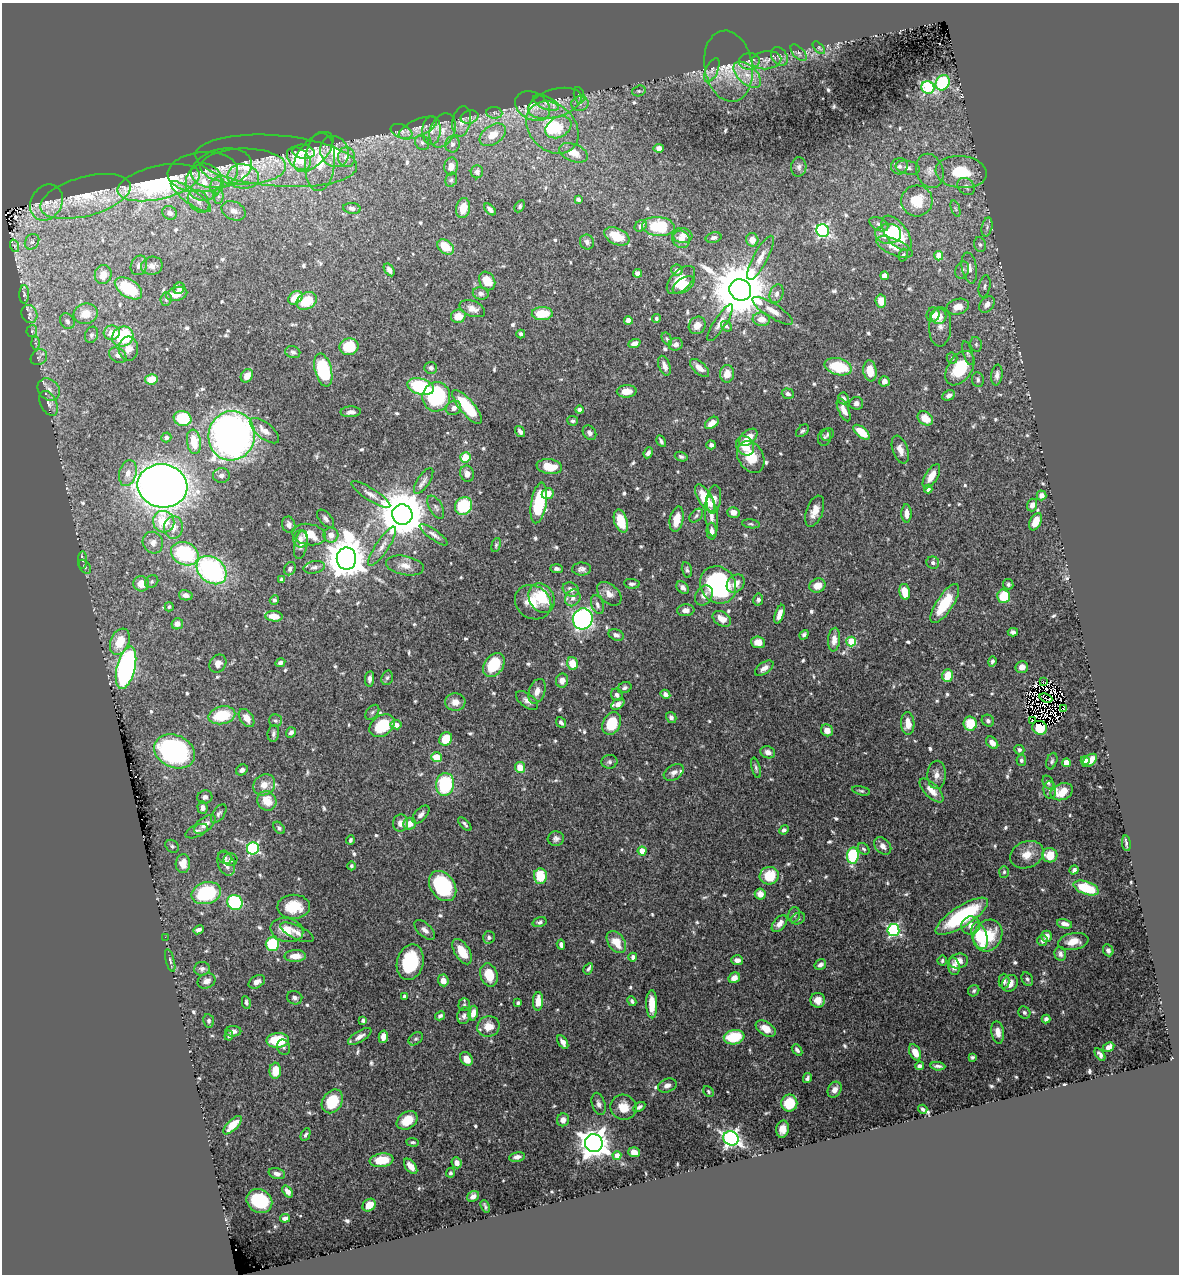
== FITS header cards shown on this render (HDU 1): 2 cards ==
NAXIS1  =                 1177
NAXIS2  =                 1272

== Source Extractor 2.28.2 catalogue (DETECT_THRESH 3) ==
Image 1177 x 1272 px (HDU 1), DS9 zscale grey, 1 PNG px = 1 image px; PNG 1181 x 1276 px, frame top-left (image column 1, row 1272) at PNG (2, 3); each listed source drawn as its Kron ellipse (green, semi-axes under 4 px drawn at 4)
Background 0.473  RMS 0.013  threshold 0.039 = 3 sigma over >= 5 px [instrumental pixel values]
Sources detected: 714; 4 with non-positive FLUX_AUTO (blend fragments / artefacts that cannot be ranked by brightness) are neither listed nor drawn; of the other 710, the 500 brightest by FLUX_AUTO listed and drawn (210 fainter detections omitted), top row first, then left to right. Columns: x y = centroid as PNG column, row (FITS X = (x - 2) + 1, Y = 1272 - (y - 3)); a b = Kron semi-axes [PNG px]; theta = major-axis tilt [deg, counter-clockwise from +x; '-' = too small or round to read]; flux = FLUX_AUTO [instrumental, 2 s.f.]
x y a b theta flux
819 48 8 4 -46 1.6
799 53 10 5 -47 2.6
779 56 10 7 -54 3.7
766 60 15 9 6 6.4
749 61 10 8 6 4.5
728 66 36 24 -80 34
712 70 13 6 66 4.5
747 75 16 9 -42 14
943 83 8 6 60 67
928 87 6 6 - 87
639 91 7 5 18 1.6
579 95 8 5 -78 2
546 103 13 6 -25 4.5
555 103 27 14 16 19
580 103 9 7 9 4.1
533 106 18 13 -29 15
494 113 8 5 -7 2.6
470 117 9 6 15 3.3
461 121 15 9 80 7
552 127 29 23 -44 50
558 127 14 10 30 12
418 128 21 8 24 8.3
443 130 18 12 68 12
402 131 11 6 -23 4.1
431 131 14 9 86 7.8
493 135 15 9 34 15
422 143 8 6 -53 2.7
452 144 8 7 - 3.5
659 148 5 4 - 4.7
304 152 11 7 -8 8.4
314 152 25 12 46 14
334 152 16 14 -64 19
573 153 15 8 -21 13
347 157 10 8 -85 8.3
299 158 14 9 -44 17
276 161 81 25 -4 84
320 162 29 15 86 31
243 166 43 18 0 53
451 166 9 6 82 7.9
899 166 8 8 - 4.3
799 167 9 7 87 3
221 168 31 19 13 25
908 168 12 6 -11 4.6
930 171 17 13 -70 11
203 172 35 20 4 29
477 172 6 6 - 3.8
961 172 25 16 -6 35
243 176 15 12 -8 18
451 180 7 5 73 2
204 182 18 18 - 30
159 183 42 16 13 200
217 185 9 6 68 4.3
966 186 9 7 -41 4.5
85 196 46 19 15 46
218 196 7 5 -89 2.5
191 197 24 7 -36 11
578 200 4 3 - 2.2
199 201 12 9 -50 6.9
917 201 15 15 - 26
47 202 19 15 58 12
520 206 6 4 60 1.7
352 208 9 5 -6 3.4
463 208 10 7 78 14
490 209 7 4 -43 3.3
956 209 8 3 -71 1.7
234 211 12 9 -26 7.6
170 213 7 6 - 5.3
879 224 10 6 -26 3.4
641 226 6 5 - 3.3
658 226 16 9 -5 42
987 227 9 5 77 2.8
823 231 6 6 - 170
897 233 21 10 -52 49
888 234 13 10 1 16
617 236 13 8 -24 19
682 236 10 7 -8 5.5
713 237 8 5 13 2.6
681 239 9 8 - 6.9
752 240 7 6 - 7.7
32 242 8 6 53 2.6
587 242 7 7 - 3.2
980 245 7 5 -73 2.3
15 246 6 4 -71 1.6
446 247 9 6 -40 17
894 247 19 8 -23 9.1
903 255 6 4 73 1.7
939 256 4 4 - 18
761 258 24 7 62 8.9
139 265 10 8 66 4
152 266 11 9 11 4.8
969 268 15 7 -80 6.4
389 270 7 4 -57 3.6
677 270 6 5 - 3.9
962 270 9 6 69 3.6
637 273 4 4 - 3.5
103 274 10 8 75 9.2
884 276 4 4 - 7.5
681 280 17 9 45 17
487 281 10 7 -59 14
684 285 12 7 34 10
985 286 11 5 79 2.8
128 288 15 9 -33 48
179 288 6 5 - 2.6
740 290 11 10 - 6400
481 293 8 6 -14 3.2
24 294 9 5 89 1.8
177 294 11 7 13 9.6
777 294 9 6 71 3.9
295 298 8 6 40 18
166 299 6 5 - 1.8
307 301 11 8 33 27
881 301 7 5 -82 11
987 304 9 6 52 5.5
958 307 11 7 15 11
472 309 13 7 -22 6.2
773 311 23 7 -32 8.5
29 314 9 7 -64 4.2
86 314 12 10 15 14
542 314 10 6 3 24
933 315 7 6 - 5.5
458 316 7 6 - 13
938 316 8 7 - 17
656 318 4 4 - 1.8
761 319 9 6 -3 9.2
628 320 4 4 - 6.1
67 321 8 7 - 3.1
720 323 21 6 57 6.2
697 325 9 8 - 6.5
726 326 6 4 -39 1.6
940 327 20 11 87 7.8
32 331 6 5 - 1.8
112 333 8 7 - 12
521 334 4 4 - 2.3
92 335 8 6 69 2.3
123 336 11 9 33 57
667 339 7 4 -58 1.6
35 343 6 4 -89 1.9
634 343 6 4 21 5
676 344 7 6 - 4
976 344 7 5 -77 1.9
349 347 9 8 - 35
128 349 12 10 -86 7.9
293 352 7 6 - 2.4
968 353 12 4 -74 2.3
118 355 9 7 -34 4
39 357 9 7 42 3.2
952 358 5 5 - 1.7
664 366 10 5 -69 5
838 367 14 8 -15 39
431 368 6 6 - 2.9
700 368 11 6 -41 6.4
960 368 19 12 56 40
323 370 17 8 -76 72
870 371 10 6 -82 16
727 374 9 7 89 9.7
997 375 10 5 83 4.2
247 376 7 5 54 7.3
151 379 6 5 - 12
978 380 7 6 - 2.3
884 381 5 5 - 6.2
421 387 13 8 -16 66
49 389 12 10 -43 6.5
627 391 10 6 3 9.8
788 394 6 5 - 2.7
949 395 6 4 28 3.6
436 397 14 14 - 79
843 398 6 5 - 3.2
49 403 13 8 -64 5.1
856 403 7 6 - 3.4
467 407 21 7 -50 39
454 408 8 6 37 4
579 410 4 4 - 2.6
844 410 12 5 -66 6.5
351 412 10 5 2 3.8
182 418 9 7 -18 41
925 418 8 6 -36 14
573 421 5 4 - 1.9
712 423 8 5 37 8
264 431 18 7 -39 8
802 431 7 5 44 1.8
520 432 6 3 -55 2.4
862 432 10 5 -41 20
589 433 8 6 -50 2.9
827 434 7 5 51 1.7
232 436 25 23 78 530
166 437 5 5 - 2.7
748 437 11 6 41 12
824 437 8 6 76 2.1
661 441 6 3 -61 2.2
194 442 12 7 -82 21
711 445 5 4 - 2.4
745 446 10 8 -56 15
900 450 14 7 -71 6.8
648 453 5 4 - 3.3
465 457 5 5 - 24
681 457 6 4 -18 2.4
751 457 17 12 -60 20
549 467 13 7 -8 19
128 473 13 8 74 7.2
467 474 8 7 - 5
221 475 8 7 - 3.4
931 476 13 6 59 11
424 481 15 6 57 4.3
162 486 25 21 -11 1000
928 489 4 4 - 3.1
371 494 23 6 -33 5.9
548 494 6 5 - 10
1041 495 5 5 - 5
705 498 15 7 -58 30
714 499 14 7 82 6.2
539 503 20 7 80 54
1032 505 6 5 - 4.7
463 506 9 8 - 44
436 507 13 6 -61 3.2
815 511 16 8 70 9.5
733 512 6 5 - 6.8
906 513 9 5 -90 6.8
402 515 10 10 - 4300
696 516 8 5 46 1.9
711 517 20 6 -84 6.9
326 519 11 6 -49 4
677 519 13 6 78 14
621 521 12 6 -72 20
164 522 11 10 - 26
1035 522 9 5 63 12
751 524 9 4 -7 1.6
289 525 8 6 -72 3.8
173 527 11 9 86 8.5
712 531 8 5 -88 5.1
309 535 17 10 -11 17
331 535 7 7 - 6.6
434 535 17 5 -36 4.2
300 539 8 7 - 4.2
153 543 11 10 - 6.3
301 545 14 6 78 4.8
496 545 7 4 75 1.7
382 546 23 6 56 7.7
185 554 14 11 -24 70
346 559 11 10 - 2700
83 560 9 4 -89 1.9
933 563 6 6 - 2.5
405 566 19 9 -10 9
85 567 8 5 -52 1.8
314 567 11 6 11 3.3
290 569 7 5 65 3.2
556 569 6 4 -2 2.5
582 569 9 6 1 3.5
212 570 16 12 -39 150
687 570 8 5 -78 2.1
281 580 4 3 - 1.9
152 582 7 6 - 2
141 584 8 7 - 14
632 584 8 5 -6 2.5
736 584 10 8 50 8.3
1008 584 5 5 - 1.9
718 585 19 17 -53 120
817 586 8 7 - 9.7
683 587 7 5 -42 3.6
571 589 8 6 -26 4.6
905 592 8 5 -78 16
609 594 14 9 -42 6.9
186 595 7 5 -12 4.3
704 595 10 8 56 5
1004 596 6 6 - 29
542 598 16 12 -62 34
573 598 9 7 57 4.4
274 600 5 4 - 1.8
758 600 6 5 - 2.1
533 602 19 16 -35 20
945 603 22 8 56 33
597 605 10 6 -69 3.2
169 607 4 4 - 1.7
686 610 9 6 6 4.3
780 614 10 4 71 6.1
274 616 8 5 -6 11
583 619 11 9 66 260
722 619 10 7 -32 9.1
177 624 6 5 - 4.4
1013 632 5 4 - 2.9
616 635 8 5 -20 3.1
804 635 5 4 - 2.3
834 640 12 6 84 7.4
851 641 5 5 - 45
120 642 14 9 68 22
758 642 7 6 - 8.1
992 661 5 4 - 1.9
280 663 5 4 - 2.6
218 664 9 8 - 5.1
573 664 6 5 - 18
494 665 13 9 55 36
1022 667 6 6 - 5.7
126 668 22 9 76 270
764 668 10 5 35 5.2
947 676 6 5 - 26
387 678 7 5 71 2.2
370 679 8 4 83 3.3
562 680 7 6 - 5.8
1043 681 3 2 - 5.6
625 688 7 5 24 2.2
537 691 13 8 70 6.5
665 694 5 4 - 3.3
617 695 6 5 - 2.7
1046 698 6 3 -21 2.9
527 700 13 7 -37 4.5
455 702 10 8 -2 7.5
618 704 7 4 32 5.3
1064 709 3 3 - 1.8
372 712 8 5 50 1.8
222 715 13 8 12 37
671 717 6 5 - 2.7
247 718 10 6 -55 8.2
1032 720 4 3 - 6.2
275 721 6 6 - 2
988 721 6 5 - 2.6
561 722 6 4 -50 2.6
612 723 12 8 64 26
908 723 11 6 -88 9.9
970 723 7 7 - 23
396 725 5 4 - 6.6
382 726 14 10 37 37
1040 728 7 7 - 23
827 730 6 5 - 8.1
291 732 5 4 - 3.2
273 734 8 5 84 2.7
446 739 7 6 - 24
992 743 7 5 -47 4.9
1019 750 5 5 - 2
175 751 21 16 -25 190
768 752 7 6 - 4.3
437 757 5 4 - 18
1021 760 5 5 - 2.2
1085 760 4 4 - 4.3
1090 760 8 5 39 11
1052 761 8 5 71 1.9
609 762 8 7 - 2.4
1066 763 4 4 - 17
520 767 5 5 - 14
756 768 10 4 -75 2.2
242 770 6 5 - 3.1
674 772 11 7 32 4.5
937 775 14 9 88 6.4
1048 782 7 5 -65 2.3
445 784 11 9 83 70
264 785 11 10 - 9.7
931 790 15 7 -45 9.6
1050 790 9 6 -84 3.1
861 791 9 4 -13 1.8
1062 792 11 8 20 18
205 797 7 6 - 3.7
267 801 10 9 - 15
203 808 6 5 - 4
219 814 10 6 54 2.8
421 814 11 6 47 3.9
400 823 8 7 - 6.7
205 824 13 7 38 6.9
410 824 6 6 - 11
465 824 9 4 -48 2.2
279 828 7 4 -51 1.9
784 830 5 4 - 2.2
197 831 12 6 24 3.4
556 839 8 7 - 3.2
350 840 4 3 - 1.7
1126 843 8 3 -83 1.7
172 846 7 6 - 2
883 846 10 7 -46 4.6
253 848 6 6 - 110
864 849 6 5 - 1.7
642 851 4 4 - 15
1027 855 17 13 22 12
1050 855 7 7 - 18
853 856 8 6 83 64
225 857 7 6 - 2.2
230 860 7 6 - 2.8
183 864 9 7 86 11
226 864 12 8 -69 7.1
351 866 4 4 - 1.8
1074 870 4 4 - 2.6
1004 872 6 5 - 1.7
540 876 7 6 - 26
769 876 9 9 - 27
443 886 16 12 -54 68
1086 888 13 6 -19 37
206 893 15 11 15 79
760 894 5 5 - 7.3
235 902 8 7 - 72
294 907 16 12 1 22
794 915 8 6 75 2
962 916 30 10 33 75
798 918 7 5 29 2.1
540 922 7 5 17 2.3
780 924 10 5 49 5.3
1065 924 8 4 -14 4.3
971 925 9 9 - 6.1
198 930 5 4 - 4
287 930 17 12 -14 15
425 930 13 6 -43 4.9
893 930 6 6 - 130
297 932 18 7 -25 5.9
979 936 14 7 -72 40
988 936 16 14 60 31
1046 936 5 5 - 5.6
165 937 2 2 - 26
489 937 6 6 - 2.5
1042 940 5 5 - 3.2
1073 941 15 8 11 12
616 942 12 8 -55 14
272 944 7 6 - 48
561 945 5 4 - 3.5
1108 950 6 5 - 2.9
462 952 14 7 -58 16
1060 954 7 5 -76 3.3
295 956 11 6 1 9.6
633 957 4 3 - 3
737 960 6 5 - 5.3
170 961 12 4 -74 2
942 961 5 4 - 1.7
958 961 10 7 13 7.7
410 962 18 13 76 56
820 964 6 5 - 3.9
954 966 9 6 -79 5.8
202 969 8 7 - 2.9
588 969 6 4 60 1.7
489 975 12 8 -72 20
734 978 6 5 - 7.1
1027 979 7 5 -61 2.1
443 980 6 5 - 6.2
207 981 9 7 23 4.2
1004 981 7 5 -90 2.5
257 982 9 6 30 4.3
1010 983 9 7 51 7.1
974 991 6 5 - 2
404 996 3 3 - 1.8
295 998 8 6 -17 3.1
818 1000 7 7 - 8
538 1001 9 5 87 11
632 1001 5 4 - 1.7
246 1002 6 4 -79 1.8
518 1003 4 3 - 2.1
652 1004 14 5 -89 15
464 1005 6 5 - 1.7
1024 1012 6 5 - 2.3
473 1013 7 4 79 6.9
440 1016 5 4 - 2.5
464 1016 8 6 73 3.1
1046 1019 4 4 - 3.3
363 1020 4 4 - 1.8
209 1021 7 5 -81 2
488 1026 11 10 - 13
766 1029 11 6 -33 10
233 1031 8 5 0 3.9
998 1032 11 6 -82 6.6
229 1035 5 4 - 2.1
360 1037 13 5 32 5.6
383 1037 6 4 78 6.5
734 1037 10 7 9 33
416 1039 8 5 39 2.2
278 1040 11 7 1 37
563 1042 7 4 -58 3.8
284 1047 8 6 -71 2.4
1109 1047 6 4 29 4.6
797 1050 6 4 -50 2.4
915 1052 8 5 -66 8.7
1100 1054 7 3 -56 2.7
972 1057 4 3 - 1.7
466 1059 7 5 -56 9.2
919 1066 4 4 - 2.7
938 1066 7 3 -4 2.3
275 1071 8 6 87 15
807 1078 5 3 - 2.1
667 1085 9 6 22 4.2
835 1090 8 6 59 4.8
708 1092 6 4 -49 1.6
332 1101 12 9 57 34
789 1103 8 8 - 32
599 1104 11 6 -74 3.7
624 1107 13 12 - 15
639 1107 7 3 33 2.2
923 1109 5 3 - 1.9
407 1120 11 8 34 16
563 1120 6 6 - 6
233 1125 12 5 45 13
783 1129 8 6 78 7.3
305 1135 7 4 65 2
731 1138 8 7 - 290
413 1142 6 3 -4 1.7
594 1143 9 9 - 1300
634 1152 5 5 - 8.6
617 1155 4 4 - 7.3
517 1157 8 4 10 4.2
382 1160 12 6 8 26
457 1163 5 5 - 4.8
411 1166 9 5 -53 9.8
450 1173 5 4 - 1.8
277 1174 8 5 -16 3.9
288 1191 7 4 -53 4.5
473 1196 6 5 - 4.2
259 1201 13 11 -31 43
369 1205 7 5 40 8.8
485 1206 6 3 -68 1.7
285 1218 5 4 - 3.1
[210 fainter detections neither listed nor drawn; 4 non-positive-flux detections neither listed nor drawn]